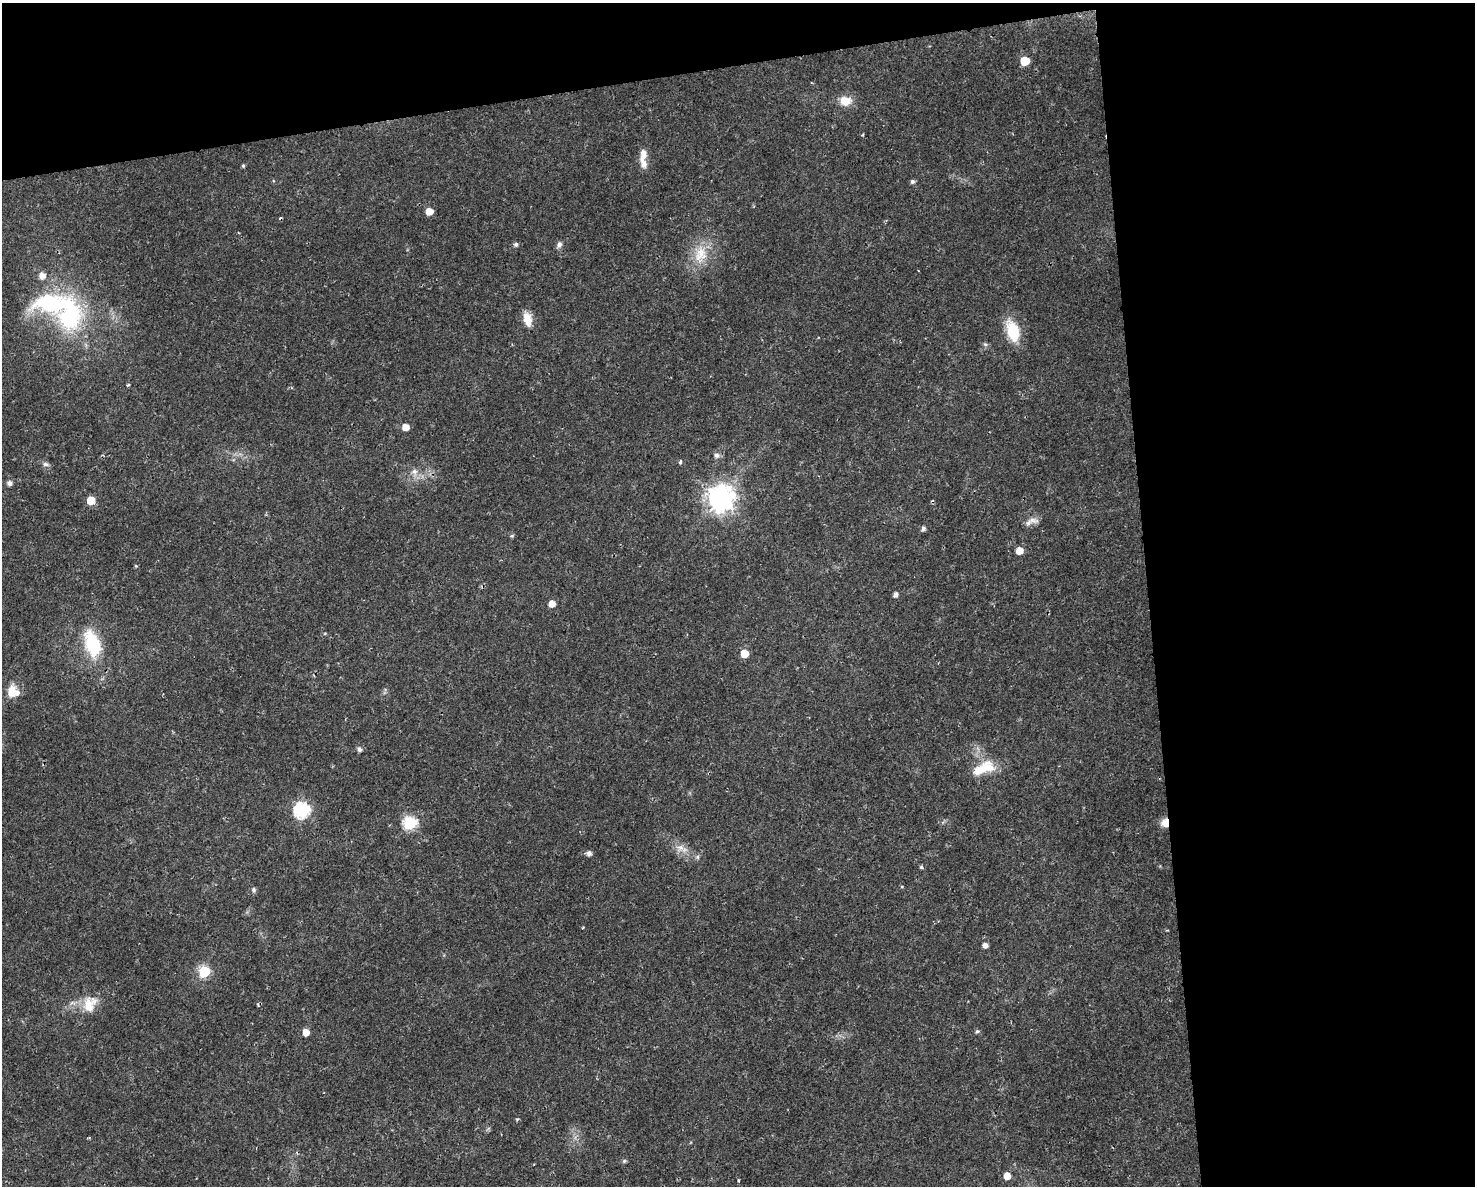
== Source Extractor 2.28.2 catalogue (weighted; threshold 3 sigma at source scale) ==
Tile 3 of 3 x 4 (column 3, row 1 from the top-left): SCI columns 3007-4479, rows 3551-4734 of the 4496 x 4734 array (HDU 1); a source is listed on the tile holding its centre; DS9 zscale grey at full resolution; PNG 1477 x 1188 px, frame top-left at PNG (2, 3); no overlay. Shown black and unused: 28% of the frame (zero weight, under 2 of 3 exposures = <1% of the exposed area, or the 3 px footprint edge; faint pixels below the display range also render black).
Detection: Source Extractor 2.28.2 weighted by HDU 2 'WHT'; one run over the whole footprint, this tile lists its part. Background 0.0169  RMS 0.0028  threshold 0.0124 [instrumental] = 3 sigma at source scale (4.5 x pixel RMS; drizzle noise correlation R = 1.50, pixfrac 1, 0.0396/0.0396 arcsec/px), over >= 5 px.
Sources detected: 60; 5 cosmic-ray / hot-pixel residue — not listed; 2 inside a brighter listed object's ellipse — not listed separately; the other 53 listed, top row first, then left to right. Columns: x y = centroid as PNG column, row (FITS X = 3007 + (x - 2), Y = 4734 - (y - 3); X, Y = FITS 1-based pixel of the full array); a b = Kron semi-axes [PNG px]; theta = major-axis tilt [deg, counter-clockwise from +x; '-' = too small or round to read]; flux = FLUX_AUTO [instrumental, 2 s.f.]
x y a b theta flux
1025 61 6 6 - 8.7
845 101 14 11 -3 4
863 135 4 3 - 0.27
643 154 16 9 81 2.5
243 166 5 4 - 0.47
912 181 5 5 - 0.7
429 211 5 5 - 3.7
516 244 5 5 - 0.71
559 244 8 7 - 0.99
700 254 28 18 84 8
42 276 6 6 - 2.2
69 316 51 32 -88 34
527 319 18 9 -77 3.6
1013 331 25 13 -73 9.7
985 344 7 5 -12 0.51
128 385 4 3 - 0.38
405 427 5 5 - 2.8
716 455 8 7 - 0.98
680 462 4 3 - 1.2
46 464 9 6 -7 0.83
414 472 11 8 -69 1.8
9 483 6 6 - 0.91
720 499 9 9 - 300
91 500 5 5 - 7
1032 520 17 8 -11 2
923 529 6 5 - 0.86
512 536 5 5 - 0.38
1019 551 6 5 - 3.3
136 566 4 4 - 0.3
895 594 5 4 - 1.2
552 604 5 5 - 2.6
92 644 20 11 -72 20
744 654 5 5 - 5.5
13 691 14 13 - 4.6
359 749 6 5 - 0.94
984 768 31 14 22 7.5
302 810 7 7 - 60
410 823 7 6 - 37
1165 823 10 9 - 2.8
680 847 16 7 -14 2.1
589 853 6 5 - 1.3
921 867 5 4 - 0.5
902 887 5 3 - 0.24
254 890 7 6 - 0.61
985 945 5 5 - 1.4
204 971 6 6 - 25
89 1004 24 17 63 6.1
977 1031 6 5 - 0.49
306 1032 5 5 - 3.2
517 1119 5 4 - 0.37
624 1161 6 5 - 0.44
1007 1176 6 5 - 3.2
739 1180 3 3 - 0.38
Overlapping masked pixels (flux is a lower limit): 1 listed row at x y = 1165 823